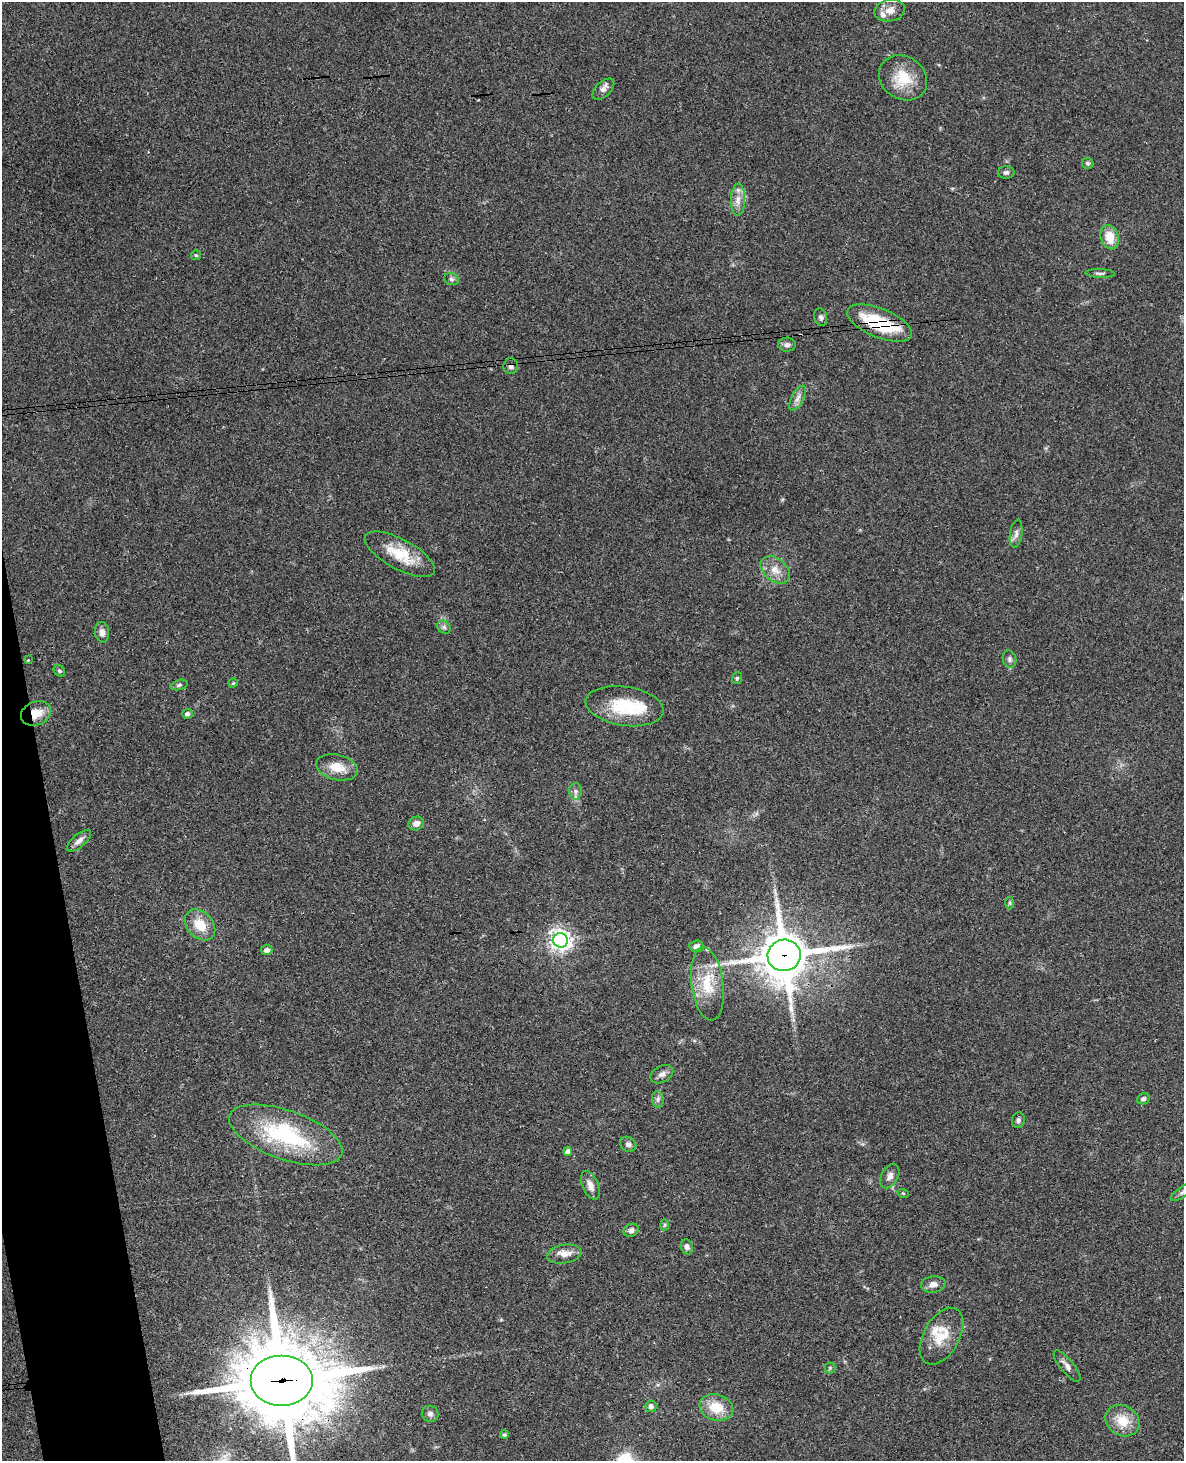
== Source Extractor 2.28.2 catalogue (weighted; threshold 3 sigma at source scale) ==
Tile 7 of 4 x 3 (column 3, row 2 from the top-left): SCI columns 2423-3604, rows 1713-3171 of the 4843 x 4777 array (HDU 1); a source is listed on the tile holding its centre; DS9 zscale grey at full resolution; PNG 1186 x 1463 px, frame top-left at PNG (2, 2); each listed source drawn as its Kron ellipse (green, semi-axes under 4 px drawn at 4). Shown black and unused: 4% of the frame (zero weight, under 3 of 4 exposures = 6% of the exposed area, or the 3 px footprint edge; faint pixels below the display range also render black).
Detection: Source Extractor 2.28.2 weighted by HDU 2 'WHT'; one run over the whole footprint, this tile lists its part. Background 0.0648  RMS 0.0049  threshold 0.0219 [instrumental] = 3 sigma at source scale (4.5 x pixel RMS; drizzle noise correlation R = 1.50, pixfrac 1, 0.05/0.05 arcsec/px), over >= 5 px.
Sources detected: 74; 1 cosmic-ray / hot-pixel residue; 2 long thin detections or spike segments (spike, bleed or trail) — neither listed nor drawn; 6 inside a brighter listed object's ellipse — not listed separately; the other 65 listed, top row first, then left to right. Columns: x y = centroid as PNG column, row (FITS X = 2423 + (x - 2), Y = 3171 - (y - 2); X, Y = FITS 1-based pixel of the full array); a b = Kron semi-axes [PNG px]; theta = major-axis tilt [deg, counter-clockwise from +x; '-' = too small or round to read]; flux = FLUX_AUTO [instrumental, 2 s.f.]
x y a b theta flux
890 11 15 10 10 4.5
903 78 25 21 -33 15
603 89 13 7 44 2.3
1088 163 6 5 - 0.91
1006 172 8 6 0 1.3
738 200 16 7 89 4
1110 237 12 9 -74 8.8
196 255 5 4 - 0.54
1100 273 14 3 -2 1.2
451 279 7 5 -17 1.2
821 317 9 6 -74 1.4
880 323 34 14 -22 32
787 345 9 7 2 1.6
511 366 8 7 - 1.6
798 398 13 6 62 2.4
1016 534 14 6 81 2.1
400 554 39 15 -28 15
775 570 16 11 -40 5.7
444 627 7 6 - 1.2
102 632 10 7 -83 2.7
1009 659 9 6 -72 1.5
28 660 3 3 - 0.5
59 671 6 5 - 0.75
737 678 6 5 - 0.75
233 683 4 4 - 0.49
179 685 8 5 16 1
625 706 39 19 -9 24
36 713 15 11 21 7.8
187 714 5 5 - 1.7
337 767 21 12 -13 8.3
576 791 8 6 -90 1.4
416 823 8 7 - 2.6
79 841 15 6 40 2.7
1010 903 6 4 90 0.68
200 925 17 13 -46 9.9
561 940 7 7 - 310
696 946 7 6 - 2.2
267 950 6 5 - 1.9
784 955 16 15 - 2100
707 984 37 16 -83 16
662 1074 12 8 28 2.2
658 1099 8 6 -84 1.4
1143 1099 7 5 24 1.3
1018 1120 8 6 77 1.3
286 1135 59 24 -19 50
628 1144 8 7 - 1.6
568 1152 4 4 - 2.8
890 1176 13 8 62 2.6
590 1185 15 7 -68 3.8
1183 1192 14 5 35 1.8
903 1193 6 3 -19 0.45
664 1225 6 4 89 0.66
631 1230 8 6 25 1.7
687 1247 7 6 - 1.9
564 1254 17 9 10 4.7
933 1284 12 8 8 2.8
941 1336 31 18 61 13
1067 1366 19 6 -50 3
830 1368 5 5 - 0.75
282 1380 31 25 0 6400
651 1406 6 5 - 2
716 1407 17 13 -16 11
430 1414 8 8 - 1.7
1123 1421 18 15 -31 9.7
504 1435 4 4 - 0.8
Overlapping masked pixels (flux is a lower limit): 5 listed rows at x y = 880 323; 511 366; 36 713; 784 955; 282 1380
Isophote crosses this tile's border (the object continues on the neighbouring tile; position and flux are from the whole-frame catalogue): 2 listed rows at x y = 1183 1192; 282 1380